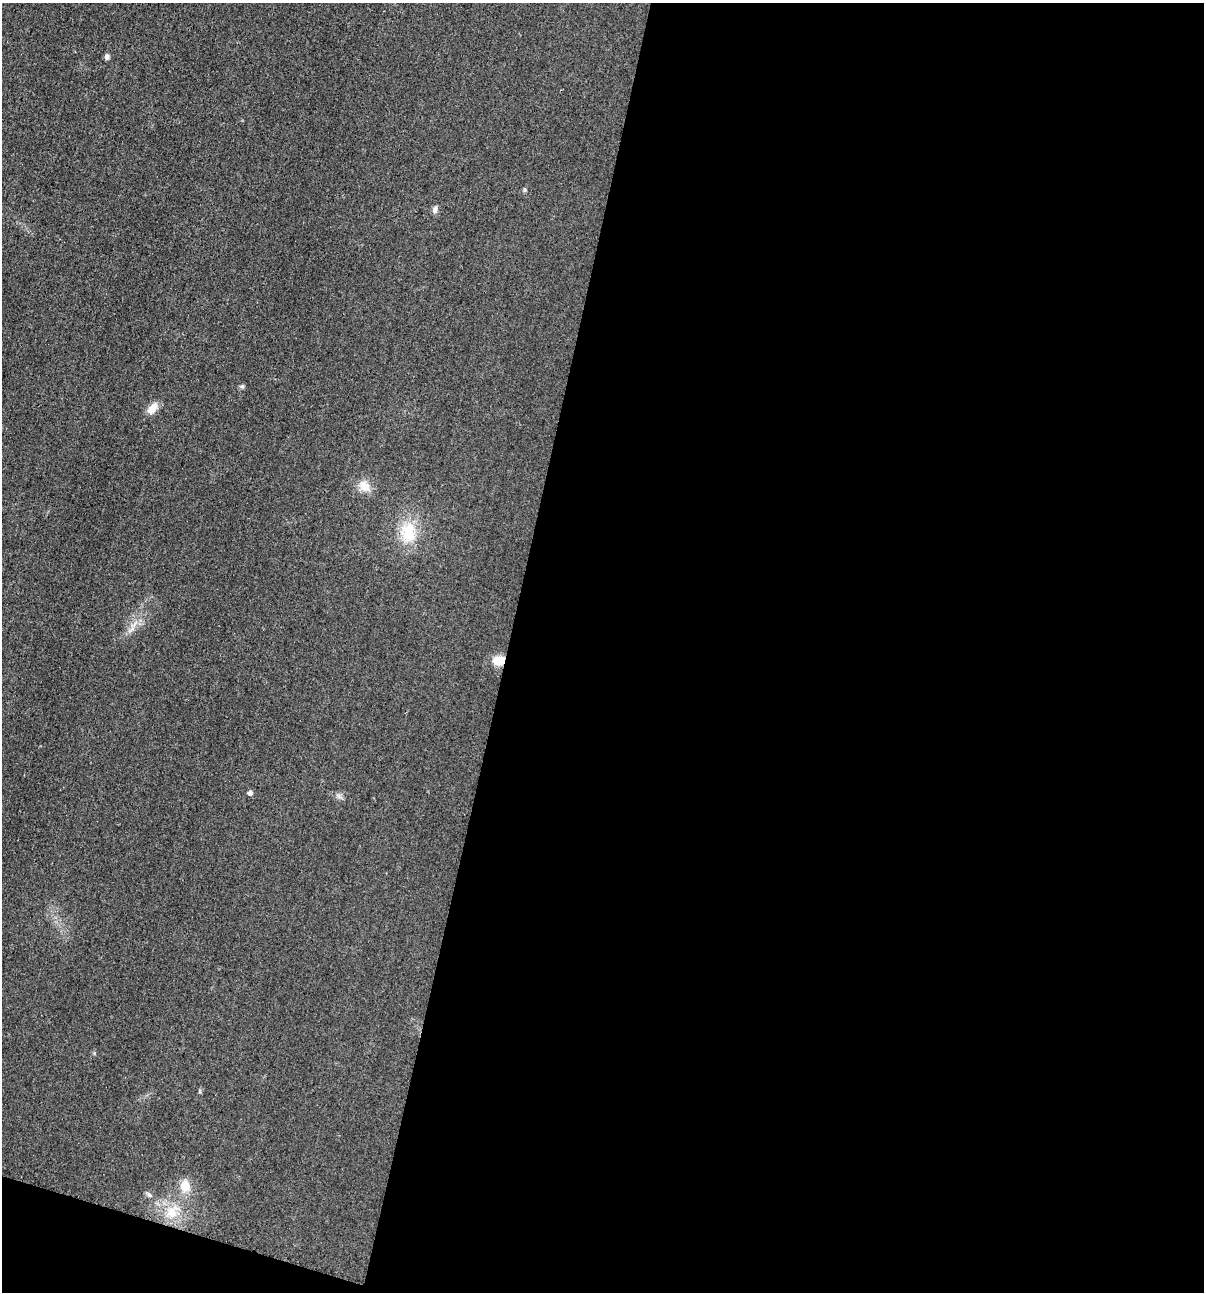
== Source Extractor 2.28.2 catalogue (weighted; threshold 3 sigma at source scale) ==
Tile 16 of 4 x 4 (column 4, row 4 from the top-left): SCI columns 3733-4934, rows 12-1301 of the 5200 x 5181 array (HDU 1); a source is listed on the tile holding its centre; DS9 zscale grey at full resolution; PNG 1206 x 1294 px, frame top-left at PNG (2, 3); no overlay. Shown black and unused: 59% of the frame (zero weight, under 3 of 4 exposures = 1% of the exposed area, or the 3 px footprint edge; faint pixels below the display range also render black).
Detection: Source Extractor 2.28.2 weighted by HDU 2 'WHT'; one run over the whole footprint, this tile lists its part. Background 0.0299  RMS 0.0059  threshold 0.0265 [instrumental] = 3 sigma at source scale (4.5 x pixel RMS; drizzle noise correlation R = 1.50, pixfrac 1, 0.05/0.05 arcsec/px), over >= 5 px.
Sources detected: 14; all 14 listed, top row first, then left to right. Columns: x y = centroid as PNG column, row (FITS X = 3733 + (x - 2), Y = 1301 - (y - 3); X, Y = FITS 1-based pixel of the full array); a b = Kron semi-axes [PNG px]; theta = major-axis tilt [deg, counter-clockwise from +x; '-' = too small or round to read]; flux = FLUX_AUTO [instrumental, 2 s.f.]
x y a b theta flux
107 57 7 5 77 1.5
524 190 5 4 - 0.92
435 209 9 6 64 2
242 386 6 5 - 0.98
152 408 16 9 52 5.7
364 486 17 12 -51 6.7
408 532 30 21 -82 20
132 629 9 4 45 2
499 660 14 11 7 7.8
250 793 5 5 - 2.1
339 796 7 5 -58 1.5
185 1186 14 11 -74 8.6
150 1195 8 5 -28 1.5
172 1212 23 15 42 14
Overlapping masked pixels (flux is a lower limit): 1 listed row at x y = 499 660